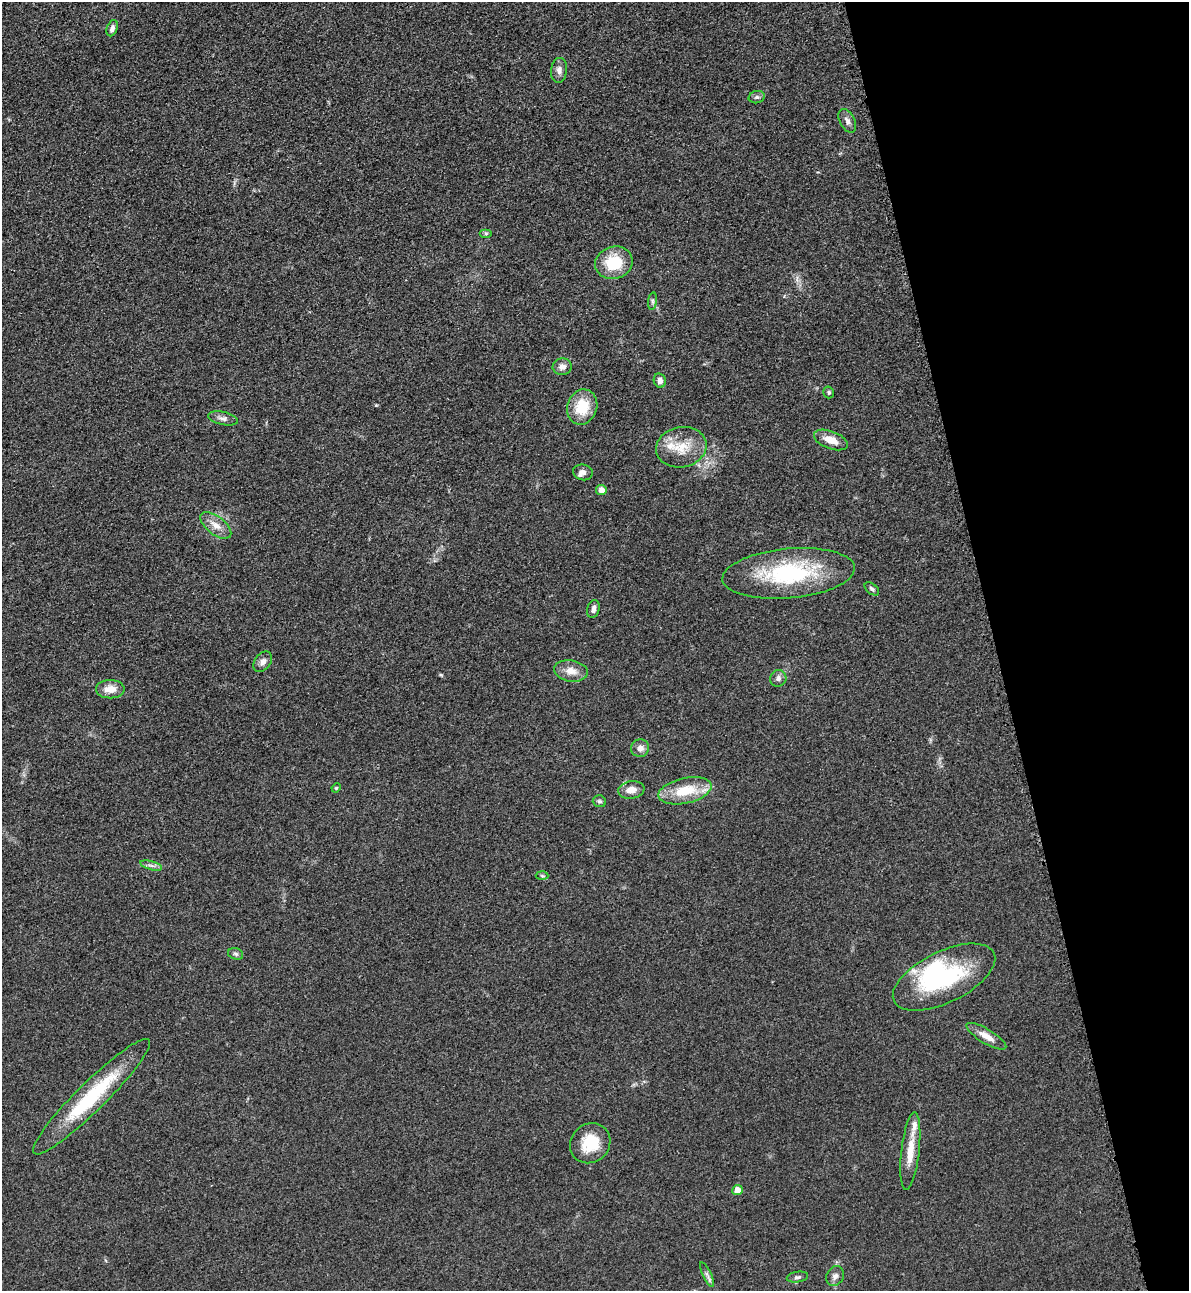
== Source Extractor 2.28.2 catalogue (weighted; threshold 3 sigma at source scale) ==
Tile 12 of 4 x 4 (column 4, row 3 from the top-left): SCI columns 3847-5033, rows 1318-2606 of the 5195 x 5212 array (HDU 1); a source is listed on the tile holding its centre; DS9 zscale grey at full resolution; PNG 1191 x 1293 px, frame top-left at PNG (2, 2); each listed source drawn as its Kron ellipse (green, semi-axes under 4 px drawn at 4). Shown black and unused: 16% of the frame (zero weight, under 3 of 4 exposures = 3% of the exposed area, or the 3 px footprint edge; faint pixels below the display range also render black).
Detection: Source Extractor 2.28.2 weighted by HDU 2 'WHT'; one run over the whole footprint, this tile lists its part. Background 0.0675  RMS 0.0084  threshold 0.0378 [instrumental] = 3 sigma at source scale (4.5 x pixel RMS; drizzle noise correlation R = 1.50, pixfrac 1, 0.05/0.05 arcsec/px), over >= 5 px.
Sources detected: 44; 1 inside a brighter object's white glare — neither listed nor drawn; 2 inside a brighter listed object's ellipse — not listed separately; the other 41 listed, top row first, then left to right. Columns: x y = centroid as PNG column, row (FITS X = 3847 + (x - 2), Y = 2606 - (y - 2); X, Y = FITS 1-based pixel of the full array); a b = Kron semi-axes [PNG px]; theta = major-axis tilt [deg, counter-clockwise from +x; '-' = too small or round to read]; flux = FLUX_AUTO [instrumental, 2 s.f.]
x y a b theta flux
112 28 8 5 69 3
559 70 12 8 83 4.9
757 97 8 6 14 2.1
847 121 13 7 -63 4.1
486 233 6 4 0 1.4
614 263 19 16 17 31
652 301 9 4 82 1.8
562 367 9 8 - 5
660 381 7 6 - 4.8
829 392 6 5 - 1.4
582 407 18 15 71 26
223 418 15 6 -11 4.1
831 440 18 8 -21 11
681 447 25 20 10 22
583 472 10 8 -14 4.1
601 490 5 5 - 6.1
216 525 18 9 -37 8.7
789 573 66 25 5 93
872 589 8 5 -40 2.2
593 609 9 6 75 3.5
263 662 11 8 52 4.2
571 671 17 10 -9 8.8
778 678 8 8 - 3.3
110 689 14 9 0 10
640 748 9 8 - 4.7
336 788 5 4 - 0.82
631 790 13 9 8 7.8
685 791 27 12 12 28
599 801 7 6 - 1.7
151 865 11 3 -15 2.4
542 876 6 4 -2 1.2
236 954 8 5 -17 2
944 977 56 25 26 91
986 1036 23 7 -31 8.8
91 1097 81 14 45 68
590 1143 21 19 44 24
910 1151 39 9 83 17
737 1190 5 5 - 7.6
707 1275 13 4 -64 2.8
835 1276 10 8 58 3.6
797 1277 11 5 9 2.5